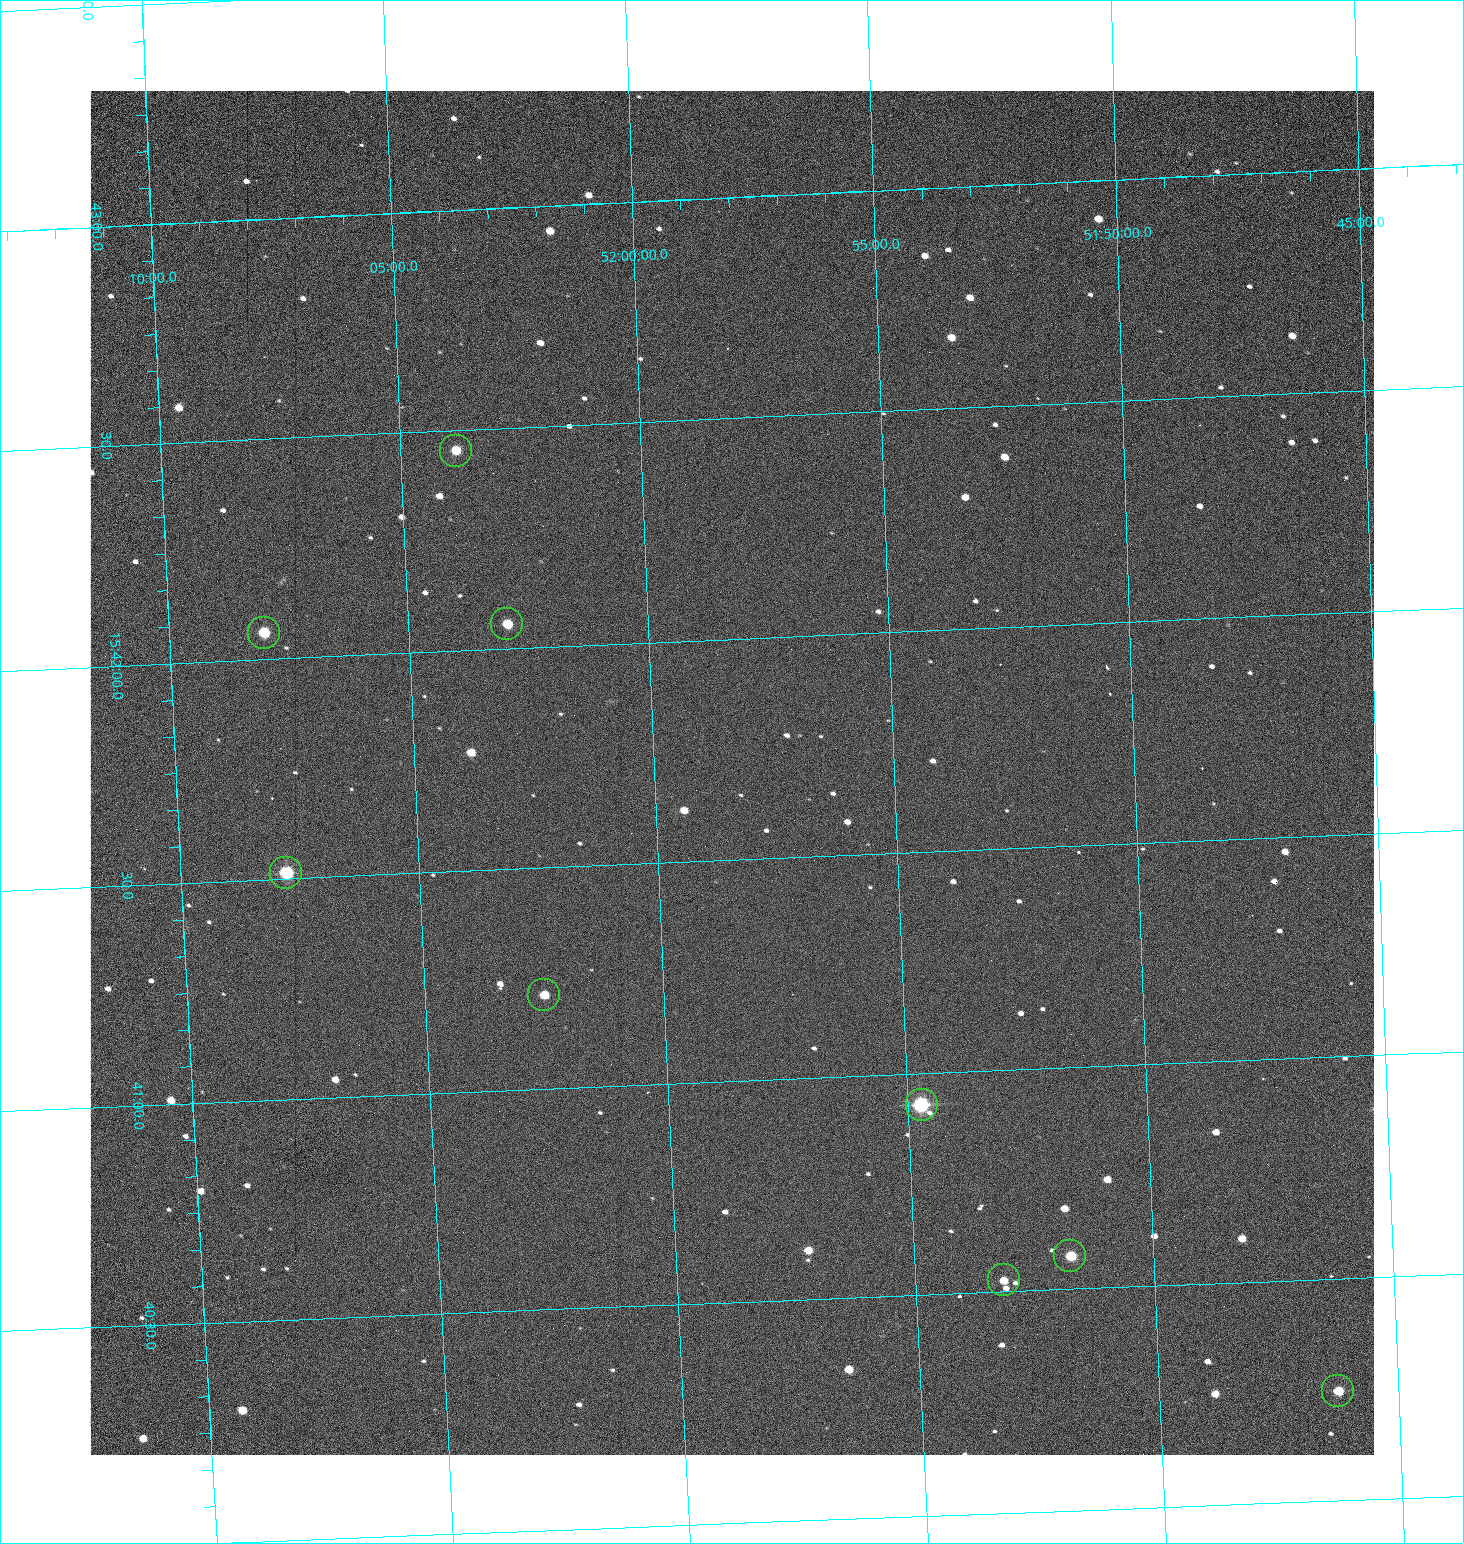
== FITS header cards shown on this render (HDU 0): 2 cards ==
NAXIS1  =                 1284 /fastest changing axis
NAXIS2  =                 1364 /next to fastest changing axis

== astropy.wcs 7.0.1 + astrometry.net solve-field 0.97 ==
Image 1284 x 1364 px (HDU 0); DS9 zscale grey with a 90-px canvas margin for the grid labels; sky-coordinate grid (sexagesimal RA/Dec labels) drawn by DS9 from the SOLVED WCS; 9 Tycho-2 reference stars matched to detected sources circled (green)
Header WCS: RA---TAN/DEC--TAN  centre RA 15:41:42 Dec +51:58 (235.42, +51.97 deg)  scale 1.26 arcsec/px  FOV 26.9' x 28.5'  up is +92 deg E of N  parity flipped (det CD > 0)
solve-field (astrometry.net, Tycho-2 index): VERIFIED the header's WCS against the Tycho-2 star catalogue (9 matches, 0 conflicts) and refined it, rather than solving blind
Solved WCS: RA---TAN-SIP/DEC--TAN-SIP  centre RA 15:41:42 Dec +51:58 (235.42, +51.97 deg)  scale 1.25 arcsec/px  FOV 26.8' x 28.5'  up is +92 deg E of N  parity flipped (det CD > 0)
The solver's refit moves the header's centre by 0.53 arcsec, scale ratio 0.9968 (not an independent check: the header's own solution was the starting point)
Tycho-2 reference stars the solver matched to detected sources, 9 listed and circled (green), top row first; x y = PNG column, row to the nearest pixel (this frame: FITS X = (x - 90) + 1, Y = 1364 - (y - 91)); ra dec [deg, ICRS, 3 dp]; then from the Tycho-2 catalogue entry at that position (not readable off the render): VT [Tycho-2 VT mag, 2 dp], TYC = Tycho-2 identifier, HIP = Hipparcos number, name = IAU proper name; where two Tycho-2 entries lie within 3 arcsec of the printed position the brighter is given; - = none
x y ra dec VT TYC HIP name
456 451 235.614 +52.064 11.61 3489-1132-1 - -
507 624 235.514 +52.049 11.19 3489-1407-1 - -
264 633 235.515 +52.133 11.12 3489-1380-1 - -
286 873 235.378 +52.130 9.31 3489-1322-1 76850 -
544 995 235.303 +52.042 11.52 3489-958-1 - -
922 1105 235.232 +51.912 9.59 3489-824-1 - -
1070 1256 235.143 +51.862 10.97 3489-1016-1 - -
1004 1280 235.131 +51.886 12.29 3489-908-1 - -
1338 1391 235.062 +51.771 11.53 3489-1453-1 - -